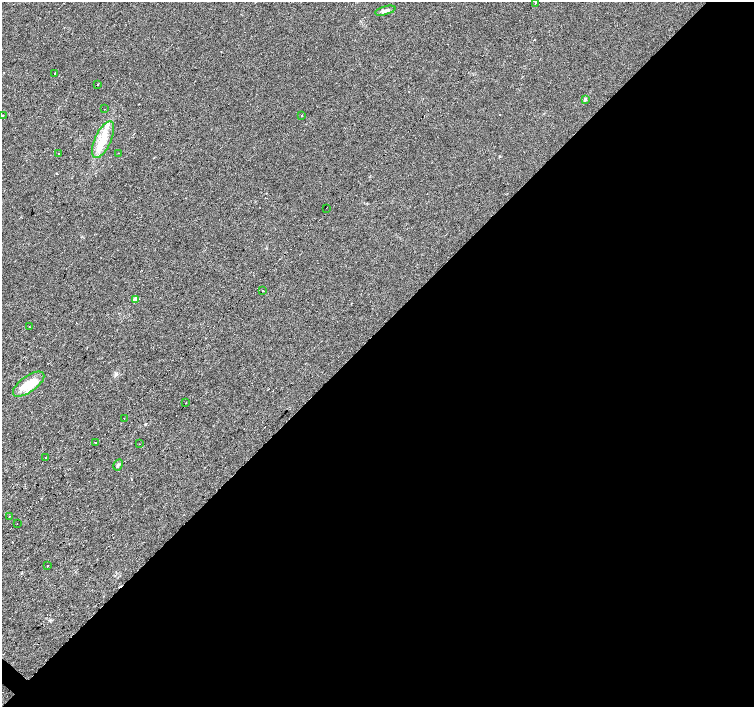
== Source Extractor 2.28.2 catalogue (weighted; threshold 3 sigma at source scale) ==
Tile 12 of 4 x 4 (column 4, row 3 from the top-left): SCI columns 4516-6019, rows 1637-3045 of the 6019 x 6023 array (HDU 1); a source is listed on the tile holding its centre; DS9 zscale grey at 2 x 2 block average (1 PNG px = mean of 2 x 2 image px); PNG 756 x 709 px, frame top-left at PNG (2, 2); each listed source drawn as its Kron ellipse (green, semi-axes under 4 px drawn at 4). Shown black and unused: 53% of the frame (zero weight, under 2 of 3 exposures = <1% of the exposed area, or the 3 px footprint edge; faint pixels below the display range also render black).
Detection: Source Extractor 2.28.2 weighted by HDU 2 'WHT'; one run over the whole footprint, this tile lists its part. Background 0.0279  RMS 0.0059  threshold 0.0267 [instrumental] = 3 sigma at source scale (4.5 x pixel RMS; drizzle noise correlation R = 1.50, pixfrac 1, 0.0396/0.0396 arcsec/px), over >= 5 px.
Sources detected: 33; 6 cosmic-ray / hot-pixel residue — neither listed nor drawn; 2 inside a brighter listed object's ellipse — not listed separately; the other 25 listed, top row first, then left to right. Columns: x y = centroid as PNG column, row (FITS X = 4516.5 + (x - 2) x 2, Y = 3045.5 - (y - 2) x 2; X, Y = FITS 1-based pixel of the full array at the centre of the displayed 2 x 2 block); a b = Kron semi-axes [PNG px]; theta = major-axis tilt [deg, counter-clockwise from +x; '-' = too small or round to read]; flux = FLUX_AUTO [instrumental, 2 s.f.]
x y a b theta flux
535 3 2 2 - 2.6
385 11 10 3 15 4.6
55 73 2 2 - 0.77
98 84 2 2 - 6.7
585 99 4 3 - 1.9
104 109 2 2 - 0.88
3 115 2 2 - 2.1
302 115 2 2 - 0.64
103 140 20 8 66 26
118 153 2 2 - 0.46
58 154 2 2 - 2.1
326 208 2 2 - 3.3
263 291 2 2 - 3.1
135 299 3 3 - 9.4
29 327 2 2 - 0.71
29 384 18 8 35 24
185 403 2 2 - 0.63
124 418 2 2 - 0.63
96 443 2 2 - 3.8
139 444 2 2 - 1
45 457 2 2 - 4.6
118 465 6 3 61 2.3
9 516 2 2 - 1.7
17 523 2 2 - 0.57
47 565 2 2 - 2.1
Diffuse or blended objects may show on this block-average render without a row.